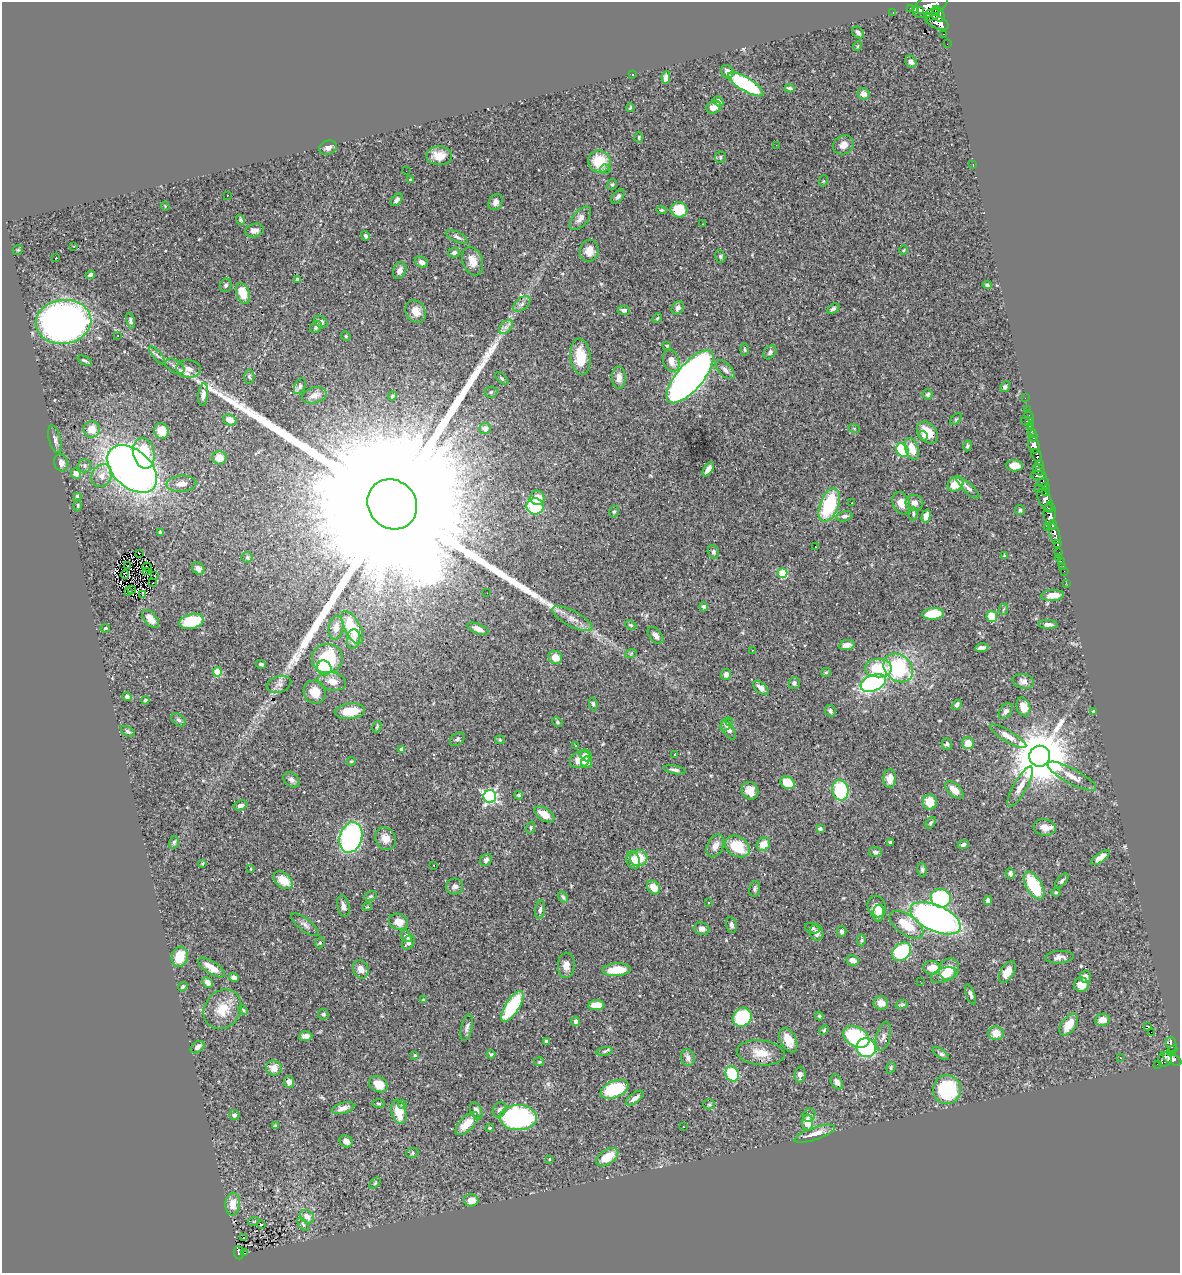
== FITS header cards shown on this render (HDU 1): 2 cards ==
NAXIS1  =                 1178
NAXIS2  =                 1271

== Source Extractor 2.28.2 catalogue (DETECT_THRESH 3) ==
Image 1178 x 1271 px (HDU 1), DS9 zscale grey, 1 PNG px = 1 image px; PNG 1182 x 1275 px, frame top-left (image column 1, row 1271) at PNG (2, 2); each listed source drawn as its Kron ellipse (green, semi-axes under 4 px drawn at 4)
Background 0.706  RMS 0.024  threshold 0.0706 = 3 sigma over >= 5 px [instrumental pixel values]
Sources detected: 413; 2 with non-positive FLUX_AUTO (blend fragments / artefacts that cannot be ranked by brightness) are neither listed nor drawn; the other 411 listed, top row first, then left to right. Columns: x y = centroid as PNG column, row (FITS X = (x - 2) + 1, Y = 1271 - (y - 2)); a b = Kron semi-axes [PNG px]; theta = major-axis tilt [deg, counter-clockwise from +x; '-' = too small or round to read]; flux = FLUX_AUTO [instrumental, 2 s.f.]
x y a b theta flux
930 5 19 10 28 1200
910 8 2 2 - 3.3
937 9 3 2 - 130
916 10 4 3 - 110
920 10 4 3 - 92
893 13 3 2 - 6.3
932 15 8 5 17 500
938 15 7 6 - 380
937 22 13 6 -27 620
858 33 7 5 -45 4.1
944 34 4 3 - 14
947 44 2 2 - 5.9
858 46 5 3 - 1.3
911 62 6 5 - 5.3
727 72 7 6 - 7.2
633 74 2 2 - 0.99
666 77 6 4 79 7.8
746 84 20 7 -31 170
790 88 5 3 - 3
864 94 6 5 - 10
719 101 5 4 - 3.3
630 107 4 3 - 1.4
714 107 7 6 - 10
639 137 5 4 - 1.8
776 145 2 2 - 6.7
843 145 11 9 32 11
328 148 9 7 20 6.1
439 156 13 9 1 22
721 157 6 5 - 2.9
599 162 11 11 - 51
973 164 3 2 - 1.4
605 169 5 4 - 3
406 171 2 2 - 0.77
410 180 3 3 - 1.5
823 181 6 3 71 1.3
612 184 5 4 - 2.4
227 195 2 2 - 1.1
618 197 8 5 47 3.7
397 200 7 4 49 4.3
496 202 8 6 62 6.7
165 206 4 3 - 1.4
662 210 5 4 - 2.1
679 210 8 7 - 42
580 218 14 7 49 10
241 220 5 4 - 2
702 224 2 2 - 0.91
254 230 9 6 14 7.6
365 236 5 3 - 2.7
457 237 12 5 -25 4.8
74 246 3 2 - 3
18 250 6 4 42 2
904 250 5 3 - 1.5
589 251 11 9 74 15
454 252 6 5 - 3.8
720 256 7 5 -75 2.8
56 258 2 2 - 1.1
472 261 15 10 -71 18
422 262 7 5 -28 6.4
400 270 8 6 68 7.9
90 275 5 4 - 4.3
297 279 4 3 - 1.5
226 285 7 5 65 3.9
987 285 5 4 - 2.3
243 293 11 6 -71 31
522 304 10 6 38 5.8
678 308 7 5 50 6.8
833 309 7 4 32 3.5
624 310 6 4 -2 4.7
416 312 12 9 -59 18
657 318 5 4 - 1.7
130 321 8 4 -77 3.8
64 322 28 22 7 910
321 322 7 5 -38 6
316 327 6 5 - 3.2
506 327 8 5 45 5.5
118 336 3 2 - 1.9
346 336 5 4 - 1.9
667 346 4 4 - 1.8
745 350 6 4 -83 2.1
770 352 8 5 53 4.7
157 355 11 3 -50 3.7
580 357 18 10 -85 37
85 360 8 3 -23 2.7
671 361 11 8 -72 12
175 366 10 6 -30 6.3
188 369 12 9 -4 13
725 370 12 6 -45 7.4
249 376 7 5 -87 2.6
690 377 33 13 50 1300
502 378 8 4 -41 2.5
619 378 11 6 -89 10
300 386 8 5 63 4.3
1005 387 6 3 58 3.7
491 392 6 5 - 3
203 394 11 5 85 6.4
928 394 5 5 - 3.1
314 395 13 8 14 8.6
393 396 4 3 - 2.1
1025 398 2 2 - 3.4
1027 409 2 2 - 5.7
1029 416 6 2 -69 11
956 419 7 4 45 2.1
230 420 7 5 -22 14
1027 421 6 3 -11 37
1030 426 4 2 - 14
485 428 6 5 - 8.2
854 428 6 3 -19 1.5
92 429 8 8 - 20
161 431 8 7 - 18
1031 431 4 3 - 11
928 432 12 9 -48 30
923 436 5 4 - 4.4
1033 436 6 3 -74 28
55 439 14 6 -75 6.4
1034 445 8 5 -78 460
967 446 5 4 - 2.5
912 449 11 6 -69 22
902 450 7 5 -53 96
144 453 15 10 -78 52
1037 455 6 5 - 65
219 458 7 6 - 18
61 463 8 7 - 7.1
1039 465 5 2 - 8.5
85 466 6 6 - 3.5
1015 466 8 5 -3 18
132 469 29 18 -42 1000
708 469 8 4 58 8.7
1039 470 6 5 - 100
76 473 5 5 - 7.5
102 476 12 9 58 12
1039 476 8 4 -2 120
1043 482 6 4 21 150
181 484 15 8 4 11
956 484 9 6 39 33
1045 487 3 2 - 8.6
968 488 15 5 -44 6.3
1038 489 3 2 - 31
1046 492 4 4 - 22
77 496 4 4 - 1.6
537 498 7 7 - 13
1045 500 12 6 -61 340
852 503 3 2 - 1
901 503 11 8 -68 15
914 503 9 8 - 8.9
392 504 26 23 -48 310000
78 505 6 3 90 1.7
829 505 18 9 68 95
535 506 8 8 - 89
1049 509 5 3 - 200
1020 510 5 5 - 2.1
614 512 6 4 73 3.1
1050 513 11 6 90 640
913 514 7 4 88 2.7
844 516 8 5 13 4.5
926 516 6 4 76 8.3
1053 525 4 3 - 110
1047 528 3 2 - 1.9
160 532 3 3 - 1.5
1054 533 11 5 -73 370
1057 544 3 3 - 41
815 547 3 3 - 3.5
713 552 7 5 -74 3.8
139 553 3 2 - 2.6
1059 553 4 3 - 51
1004 555 4 2 - 1.5
247 557 5 5 - 2.3
1058 557 3 2 - 3.8
1061 562 3 3 - 16
128 565 2 2 - 1.4
1063 566 2 2 - 2.5
147 567 5 2 - 0.93
198 568 7 5 -46 5.5
146 571 2 2 - 1.3
1064 571 2 2 - 2.3
783 573 5 5 - 82
125 574 4 2 - 0.48
154 575 2 2 - 1.1
153 583 3 2 - 2.5
1066 583 3 2 - 2.8
132 590 3 2 - 1
128 591 2 2 - 2.1
487 593 2 2 - 3.9
143 595 3 2 - 250
1053 595 11 5 4 16
704 607 4 4 - 4.7
1004 609 6 3 69 1.8
933 614 11 6 4 43
992 616 5 5 - 39
151 619 11 6 -49 12
572 619 22 8 -28 15
191 621 12 7 14 67
1048 624 9 4 -2 5.4
631 625 6 4 -27 2.3
352 627 18 8 -63 47
105 628 4 3 - 2.2
336 628 12 7 80 11
478 629 11 5 -23 10
656 636 10 6 -49 6.6
353 639 10 6 83 9.3
847 645 8 5 8 10
982 648 7 3 9 6
753 650 3 2 - 1.6
631 653 6 4 20 2
555 657 7 6 - 17
327 658 15 14 - 85
261 664 5 4 - 2.7
324 668 8 6 -48 120
878 668 13 9 0 64
898 668 16 13 -40 140
217 672 4 4 - 57
826 672 5 4 - 1.8
726 674 5 5 - 6.5
332 681 14 9 -11 16
1023 681 10 7 -11 6.5
794 683 6 5 - 3.5
873 683 13 8 23 240
279 684 12 8 17 8
761 688 9 5 -42 7.5
315 692 12 11 - 23
127 697 5 4 - 4
145 700 4 4 - 2.1
593 704 6 4 -81 2.8
957 705 5 4 - 4
1023 707 9 6 -73 15
350 711 15 7 6 37
830 711 6 5 - 3.9
1006 711 9 6 54 5.4
1094 712 4 3 - 3.2
179 720 8 5 -39 3.4
557 722 5 4 - 1.9
730 723 3 3 - 2.7
727 724 8 5 49 4.6
377 727 6 3 65 2
729 730 10 5 -56 6.6
128 731 7 4 -32 3.2
1008 736 21 6 -31 11
457 739 8 5 39 3.7
500 740 4 4 - 1.7
968 743 6 5 - 18
947 744 6 5 - 2.7
576 746 3 3 - 1.4
402 749 4 4 - 10
675 754 3 3 - 2.6
586 755 6 5 - 8
1040 756 10 10 - 11000
580 759 11 7 28 21
351 761 4 4 - 1.8
586 762 6 5 - 6.9
675 770 11 4 -10 5
1072 776 27 7 -28 18
890 779 9 6 87 14
291 780 9 6 -40 5.8
788 783 7 5 -29 33
1020 787 23 6 60 14
840 790 10 8 -80 86
954 790 11 6 -42 16
750 791 9 8 - 14
519 795 4 3 - 1.8
490 797 6 6 - 290
930 802 7 7 - 26
241 805 7 5 17 6
544 814 11 6 -33 19
931 823 6 4 54 2.6
1045 827 11 8 -14 13
531 828 6 4 72 2.2
820 829 4 3 - 4.7
351 837 16 11 74 280
386 839 12 10 -60 15
174 842 6 4 74 2.9
890 842 3 3 - 2
763 844 7 6 - 20
963 845 5 4 - 3.7
715 846 12 7 64 11
737 846 13 9 -31 53
875 852 6 5 - 4.1
639 858 8 8 - 34
1100 858 11 4 36 11
486 860 6 5 - 4.4
633 860 9 6 -74 11
202 863 4 3 - 1.8
434 865 3 2 - 1.9
250 869 4 3 - 1.4
922 870 7 4 -83 3.6
1010 874 5 4 - 4.7
283 880 11 7 -38 24
1062 881 9 4 48 3.1
1034 885 15 7 -59 80
455 886 8 8 - 5.9
654 887 7 6 - 19
755 889 8 5 77 3.6
1056 892 4 3 - 1.4
370 896 6 4 20 2.4
563 897 6 4 -53 3.5
941 898 10 9 - 210
988 900 4 4 - 5.8
708 902 3 2 - 2.2
344 906 11 6 -76 6.7
877 906 11 9 -67 18
367 907 4 3 - 1.2
540 910 9 4 80 3.9
879 913 8 5 84 10
935 918 27 13 -24 680
398 922 10 7 -23 16
305 925 17 6 -37 6.6
731 925 8 5 -77 5.2
906 925 19 10 -35 44
812 928 7 5 -16 3.9
702 929 8 6 -20 7.4
817 932 8 6 -74 9
842 932 5 4 - 4.7
406 936 7 4 -47 5.1
862 940 6 4 88 2.1
408 942 7 5 54 4.2
320 943 6 4 66 2.2
901 952 10 8 42 120
180 957 10 8 74 32
1059 957 14 6 4 7.6
852 960 6 5 - 9.6
566 965 13 8 88 12
211 967 15 6 -33 19
932 968 8 6 1 23
361 969 9 7 -67 12
949 969 11 10 - 29
617 970 14 6 4 34
1007 972 12 6 59 20
944 975 13 6 20 16
1085 977 6 5 - 7
234 978 5 4 - 4.7
920 981 2 2 - 1
208 982 6 5 - 7.6
1081 985 7 7 - 15
183 987 5 3 - 2.3
971 994 11 4 -70 4.3
423 1000 4 4 - 1.3
881 1003 7 6 - 12
596 1005 8 5 3 32
902 1005 6 4 18 2.1
512 1006 17 7 58 110
222 1009 21 18 53 32
243 1010 5 3 - 1.6
323 1014 5 5 - 2.9
819 1016 4 4 - 1.7
742 1017 10 9 - 99
1102 1020 7 6 - 13
576 1021 5 4 - 4.5
1069 1025 12 7 53 23
1147 1026 3 3 - 22
467 1027 13 5 78 5.9
824 1030 5 4 - 1.9
1151 1032 3 2 - 1000
996 1033 7 7 - 21
306 1036 7 5 5 7.3
883 1036 15 7 76 7.8
856 1037 14 9 -30 140
788 1040 13 7 -64 19
546 1042 4 3 - 3.3
1171 1044 7 5 -79 100
197 1047 8 5 37 4.9
866 1048 10 9 - 160
604 1051 8 4 10 3
1172 1051 6 4 45 61
761 1053 24 12 -6 27
491 1054 4 4 - 2.2
941 1054 9 4 -34 3.7
415 1055 3 3 - 1.6
688 1058 8 7 - 6.4
1120 1058 3 2 - 1.3
1165 1059 7 7 - 160
1172 1059 10 5 -30 260
539 1062 5 4 - 1.8
1157 1064 4 3 - 9.9
274 1068 8 7 - 15
891 1068 6 4 72 2.2
732 1074 8 6 -66 85
800 1075 8 5 84 6.4
289 1082 6 5 - 9.2
837 1082 8 5 -59 8
379 1084 10 7 -30 17
615 1089 15 8 23 86
947 1090 14 14 - 110
635 1098 10 5 37 7.4
379 1104 6 3 -1 2
709 1104 5 5 - 2.4
403 1105 5 4 - 3.3
343 1108 11 5 15 9.8
500 1110 8 6 58 5.2
476 1111 9 5 -67 7.4
399 1112 12 7 -75 27
234 1115 5 5 - 3.4
809 1115 7 6 - 4.6
518 1117 18 12 -2 260
808 1123 8 5 -88 22
467 1124 15 7 44 21
275 1126 4 3 - 3
683 1127 3 2 - 1.5
490 1128 4 3 - 1.6
815 1134 21 6 19 16
346 1141 6 5 - 7.9
412 1153 6 5 - 2.3
607 1157 12 7 35 32
549 1159 3 2 - 1.3
375 1183 6 4 45 1.9
471 1200 7 6 - 16
233 1204 11 7 86 18
307 1217 7 6 - 11
254 1221 6 3 18 1.5
303 1224 8 4 -54 2.6
261 1225 2 2 - 1.1
244 1237 3 2 - 2.3
239 1253 6 5 - 61
245 1253 3 2 - 11
At the frame edge (FLAGS 8, measured only in part): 1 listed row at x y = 930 5
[2 non-positive-flux detections neither listed nor drawn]